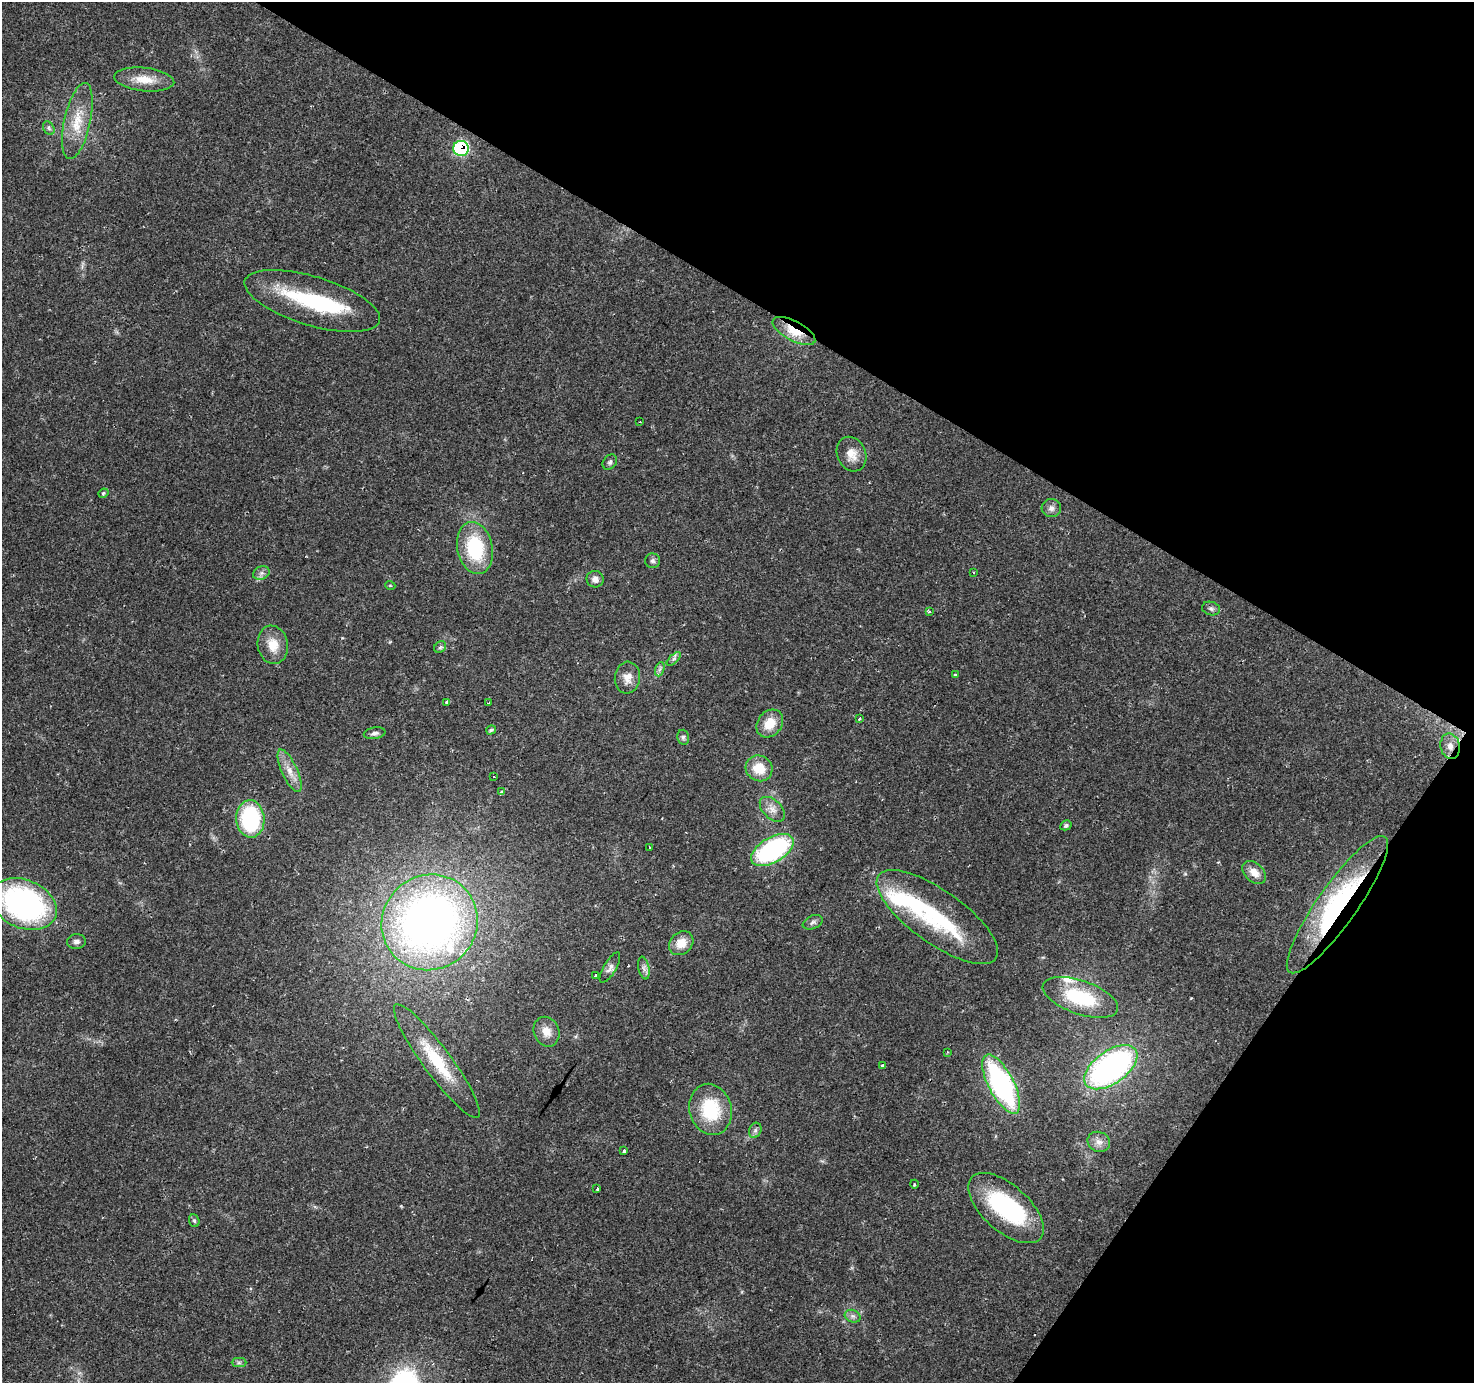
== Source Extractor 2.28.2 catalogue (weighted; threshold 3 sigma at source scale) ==
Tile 8 of 4 x 4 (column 4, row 2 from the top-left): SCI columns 4419-5890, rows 2945-4325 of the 5892 x 5956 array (HDU 1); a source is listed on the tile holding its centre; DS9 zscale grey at full resolution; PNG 1476 x 1385 px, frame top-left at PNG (2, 2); each listed source drawn as its Kron ellipse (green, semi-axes under 4 px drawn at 4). Shown black and unused: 30% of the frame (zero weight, under 2 of 3 exposures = <1% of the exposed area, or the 3 px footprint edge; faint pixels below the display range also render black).
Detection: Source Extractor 2.28.2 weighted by HDU 2 'WHT'; one run over the whole footprint, this tile lists its part. Background 0.0702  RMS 0.0048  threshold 0.0218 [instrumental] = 3 sigma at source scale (4.5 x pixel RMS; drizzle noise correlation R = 1.50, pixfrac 1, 0.0396/0.0396 arcsec/px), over >= 5 px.
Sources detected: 79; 5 inside a brighter object's white glare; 2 cosmic-ray / hot-pixel residue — neither listed nor drawn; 2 inside a brighter listed object's ellipse — not listed separately; the other 70 listed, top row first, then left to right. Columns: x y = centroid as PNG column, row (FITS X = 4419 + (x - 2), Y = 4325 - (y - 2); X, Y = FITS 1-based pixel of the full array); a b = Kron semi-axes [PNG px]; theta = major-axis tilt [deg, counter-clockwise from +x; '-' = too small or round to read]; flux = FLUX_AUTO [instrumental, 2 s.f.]
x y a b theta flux
144 79 30 11 -6 9.4
77 121 39 13 78 14
49 128 7 5 -61 1.1
461 148 8 7 - 50
312 301 70 24 -17 33
794 331 23 10 -28 11
640 422 3 3 - 0.63
852 454 18 14 -65 6.1
610 462 8 6 52 1.3
103 493 5 3 - 0.68
1051 508 9 9 - 2.2
475 548 26 17 -79 32
652 561 7 7 - 1.3
973 572 3 2 - 0.66
261 573 8 6 21 1.7
595 579 8 8 - 2.8
390 585 5 3 - 0.4
1211 609 9 6 -16 1.6
929 611 3 3 - 1.6
273 645 19 15 -80 8.4
440 647 6 5 - 0.89
674 659 9 3 45 0.96
660 669 7 4 71 1.2
956 675 3 3 - 3.9
627 678 16 12 85 4.9
447 702 4 3 - 1.8
489 703 3 2 - 0.59
859 719 4 3 - 0.76
770 723 15 12 51 8.7
491 730 5 4 - 1.1
374 733 11 5 9 1.7
683 737 7 5 -77 1.1
1450 746 13 9 -80 4.3
759 768 13 12 - 9.8
290 771 23 7 -65 5.8
494 776 3 2 - 0.62
502 792 3 3 - 5.4
772 809 15 9 -44 3.9
250 819 19 14 -87 46
1066 825 6 4 28 0.88
650 848 3 3 - 2.4
772 850 23 12 30 70
1254 873 14 9 -43 4.8
24 904 34 24 -23 110
1337 905 83 20 55 72
937 917 72 26 -35 51
430 922 49 47 43 290
813 922 10 6 24 1.5
76 942 9 7 7 1.9
681 943 13 10 44 6.9
610 968 17 6 60 2.4
644 968 11 5 -78 1.8
595 975 3 3 - 2.1
1080 997 39 17 -19 31
546 1032 15 12 -67 5.7
947 1052 3 2 - 0.88
437 1061 70 14 -54 25
883 1066 4 3 - 3.3
1111 1067 30 16 35 140
1001 1084 33 12 -62 93
711 1109 26 21 -74 26
755 1130 8 6 69 1.5
1099 1142 11 10 - 3.4
624 1151 3 3 - 1.2
914 1184 4 3 - 0.46
597 1189 3 3 - 13
1006 1208 46 23 -42 51
194 1221 6 5 - 0.94
853 1316 8 6 -20 1.6
239 1363 7 4 0 1.1
Overlapping masked pixels (flux is a lower limit): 4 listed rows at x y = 461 148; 794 331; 1450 746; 1337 905
Isophote crosses this tile's border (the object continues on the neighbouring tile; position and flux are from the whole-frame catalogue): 1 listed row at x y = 24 904